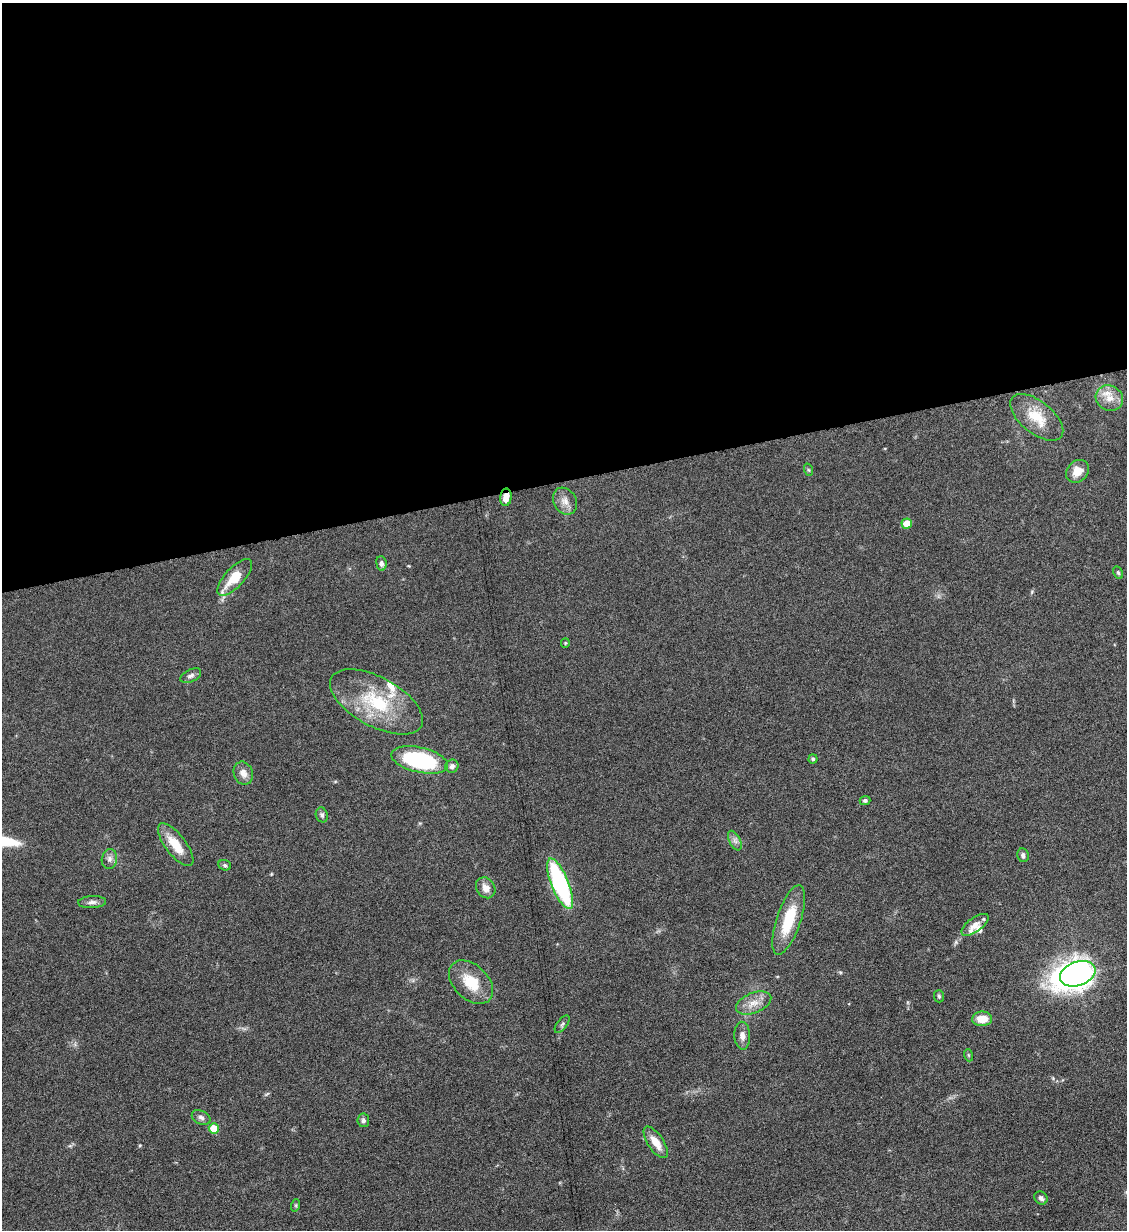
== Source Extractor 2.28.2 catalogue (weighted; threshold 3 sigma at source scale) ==
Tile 2 of 4 x 4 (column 2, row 1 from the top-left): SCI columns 1266-2390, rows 3693-4920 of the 4901 x 4928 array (HDU 1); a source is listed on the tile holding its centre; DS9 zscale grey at full resolution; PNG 1129 x 1232 px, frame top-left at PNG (2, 3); each listed source drawn as its Kron ellipse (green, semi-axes under 4 px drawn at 4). Shown black and unused: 39% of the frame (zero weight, under 6 of 12 exposures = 1% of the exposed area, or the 3 px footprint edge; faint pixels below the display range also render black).
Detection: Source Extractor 2.28.2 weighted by HDU 2 'WHT'; one run over the whole footprint, this tile lists its part. Background 0.101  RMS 0.004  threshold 0.0162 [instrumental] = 3 sigma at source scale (4.09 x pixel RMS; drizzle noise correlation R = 1.36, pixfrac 0.8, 0.05/0.05 arcsec/px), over >= 5 px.
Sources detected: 48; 5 inside a brighter listed object's ellipse — not listed separately; the other 43 listed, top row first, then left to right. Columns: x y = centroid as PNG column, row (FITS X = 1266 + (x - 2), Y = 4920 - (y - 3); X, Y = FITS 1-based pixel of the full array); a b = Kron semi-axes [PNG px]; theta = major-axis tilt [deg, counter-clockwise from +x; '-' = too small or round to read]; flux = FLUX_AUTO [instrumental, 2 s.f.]
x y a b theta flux
1109 398 14 12 -28 4.3
1037 417 31 16 -39 9.7
809 470 6 4 -70 0.53
1077 471 12 10 44 4.7
506 497 9 5 82 3.8
565 501 14 11 -60 3.2
907 524 5 5 - 6.2
381 563 7 5 -83 1.2
1118 573 6 4 -62 0.59
235 577 23 9 47 9
565 643 5 4 - 0.4
191 676 11 6 26 1.4
376 702 51 24 -29 26
813 759 4 4 - 0.65
420 760 29 12 -13 42
452 766 7 6 - 1.2
243 773 12 9 -69 2.8
865 800 5 4 - 0.8
322 815 7 6 - 0.94
735 841 10 5 -63 1.4
176 845 26 10 -52 8
1023 855 7 5 -79 1.1
109 859 10 7 80 1.7
225 865 6 5 - 0.7
560 884 27 8 -68 52
486 888 11 9 -56 2.9
92 902 14 6 3 1.6
789 920 36 12 71 15
975 925 16 7 35 2.6
1078 974 18 12 19 300
471 982 26 17 -44 11
939 996 6 5 - 0.64
754 1003 18 10 21 4.2
982 1019 10 7 3 5.7
562 1024 10 5 52 0.89
742 1036 14 8 -88 2.2
968 1055 6 4 -71 0.42
201 1117 10 6 -26 1.3
363 1120 7 6 - 0.89
214 1128 5 5 - 8
656 1142 18 8 -56 5
1041 1198 7 6 - 1.3
296 1205 6 4 72 0.45
Overlapping masked pixels (flux is a lower limit): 1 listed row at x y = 506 497